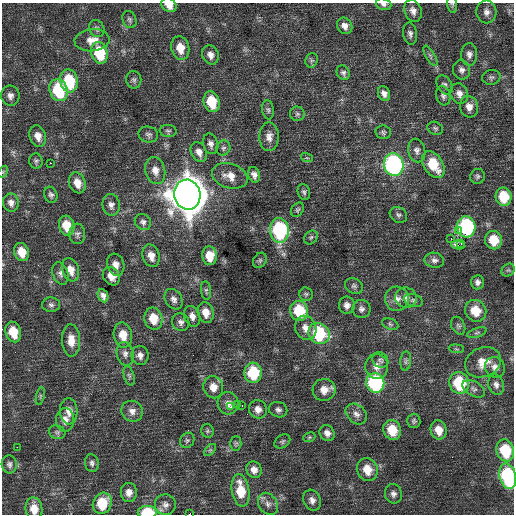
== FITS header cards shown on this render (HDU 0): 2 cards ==
NAXIS1  =                  512 / Axis length
NAXIS2  =                  512 / Axis length

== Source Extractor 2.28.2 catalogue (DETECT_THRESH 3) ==
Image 512 x 512 px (HDU 0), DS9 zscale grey, 1 PNG px = 1 image px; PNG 516 x 516 px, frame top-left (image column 1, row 512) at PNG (2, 3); each listed source drawn as its Kron ellipse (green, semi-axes under 4 px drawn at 4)
Background 0.346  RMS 0.87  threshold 2.62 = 3 sigma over >= 5 px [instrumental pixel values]
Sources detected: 162; all 162 listed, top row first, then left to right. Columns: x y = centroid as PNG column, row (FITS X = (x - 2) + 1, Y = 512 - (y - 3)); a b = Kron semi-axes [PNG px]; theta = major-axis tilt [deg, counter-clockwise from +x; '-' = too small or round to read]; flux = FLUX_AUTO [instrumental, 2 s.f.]
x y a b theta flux
384 4 8 5 -19 190
452 4 9 5 -82 100
169 5 8 6 -33 580
413 11 11 8 -69 360
486 12 11 10 - 360
129 20 9 6 -66 160
345 26 8 7 - 330
97 28 9 7 -63 190
410 34 11 7 -80 230
92 40 17 11 5 640
180 48 12 9 -76 800
99 53 11 8 -74 2600
469 54 11 8 -87 290
210 55 10 8 -64 330
430 56 11 4 -59 150
312 60 7 6 - 130
462 70 10 8 -78 260
343 73 7 6 - 170
491 77 9 7 12 170
134 80 9 7 -80 160
69 81 11 8 -78 2900
444 85 10 7 -60 190
58 90 11 8 -72 3800
459 93 10 8 -66 350
384 94 8 6 -69 290
10 96 10 9 - 310
443 96 10 7 -73 190
212 102 10 8 -74 1700
469 107 11 9 -74 430
268 110 9 6 -82 150
297 114 7 7 - 150
435 128 8 6 -26 140
168 131 8 6 -6 130
383 132 8 7 - 150
148 134 10 8 -12 200
38 136 11 8 -73 460
269 137 14 10 88 440
211 144 10 7 -73 260
223 148 8 7 - 160
417 151 12 8 -78 280
199 152 10 7 -63 370
307 158 6 3 -18 74
36 161 7 7 - 140
50 163 2 2 - 330
433 164 15 9 -58 1900
394 165 11 10 - 13000
155 170 13 10 -76 540
3 172 6 4 58 76
254 175 8 5 -73 260
230 176 18 12 -17 770
478 176 7 7 - 140
77 183 11 8 -71 620
304 192 8 6 -70 150
51 195 8 6 -70 170
187 195 15 13 -78 140000
504 197 9 8 - 1600
11 203 9 8 - 290
111 205 11 8 -83 280
297 210 8 5 56 120
398 215 9 7 -32 180
143 222 9 7 -43 200
67 226 10 7 -74 1200
466 227 10 9 - 9400
279 230 12 9 -86 6500
458 231 3 2 - 3500
77 234 10 8 -85 210
311 237 7 6 - 120
451 238 3 2 - 810
494 240 9 8 - 1400
461 244 3 3 - 190
458 245 6 3 -11 310
22 252 9 7 -72 870
151 256 11 8 -74 500
210 256 9 7 -86 1100
260 260 8 6 59 130
434 260 10 7 -8 250
116 265 11 8 -73 390
71 270 12 8 -72 590
508 270 7 6 - 120
60 273 11 7 -71 250
111 276 10 8 -52 520
477 282 7 6 - 210
354 286 9 7 -29 190
206 291 9 5 -83 120
306 294 7 6 - 130
103 296 7 5 -67 250
406 298 11 10 - 350
174 299 11 8 -58 300
397 299 12 11 - 510
413 301 9 6 -19 170
51 305 9 7 -3 180
347 305 8 8 - 310
361 309 9 9 - 240
299 311 10 9 - 2700
476 311 11 10 - 1200
206 312 10 8 -77 680
192 316 10 7 -70 350
153 319 11 9 -78 1100
181 322 9 8 - 250
390 324 8 5 -20 120
458 326 9 6 -64 150
306 328 12 10 -65 560
13 332 10 7 -73 1300
319 333 11 10 - 4000
477 333 10 4 18 130
123 335 12 9 -80 920
71 340 16 9 -87 690
456 349 8 3 -5 77
125 354 12 8 -76 320
140 355 9 8 - 300
380 360 8 7 - 160
406 361 10 5 84 140
483 362 18 14 23 840
377 367 12 11 - 510
495 367 10 9 - 370
253 373 10 9 - 2800
129 376 10 5 -74 140
375 383 10 9 - 6900
459 383 11 9 -71 3100
496 385 10 7 -74 270
213 387 11 10 - 620
474 389 12 7 -30 250
324 390 11 11 - 620
40 396 9 3 77 90
228 403 11 10 - 390
237 404 3 2 - 120
242 406 3 2 - 62
231 407 2 2 - 570
258 409 9 9 - 370
278 410 9 7 -19 210
69 411 13 8 -87 460
132 411 11 10 - 380
356 414 12 9 -42 330
65 420 12 9 87 440
414 421 7 7 - 130
392 430 10 8 -68 1400
439 430 9 8 - 640
207 431 7 6 - 110
57 432 8 6 -17 160
327 433 8 7 - 320
309 437 6 4 22 80
187 440 8 7 - 150
282 441 8 6 35 130
236 443 7 5 89 110
17 447 2 2 - 490
210 450 7 4 44 110
505 450 11 8 -74 2600
92 463 9 7 -77 190
9 464 9 7 -84 200
367 469 12 10 -69 910
254 470 8 7 - 390
508 476 13 8 -77 6100
241 490 16 9 -81 1500
129 492 9 8 - 400
393 494 10 8 -77 260
312 500 11 8 -68 320
102 503 11 9 64 1900
268 504 12 9 -55 330
165 505 10 10 - 330
34 509 11 8 -82 780
147 512 9 6 1 2300
189 514 2 2 - 880
At the frame edge (FLAGS 8, measured only in part): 8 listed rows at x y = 384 4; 452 4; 169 5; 3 172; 508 476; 34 509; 147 512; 189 514